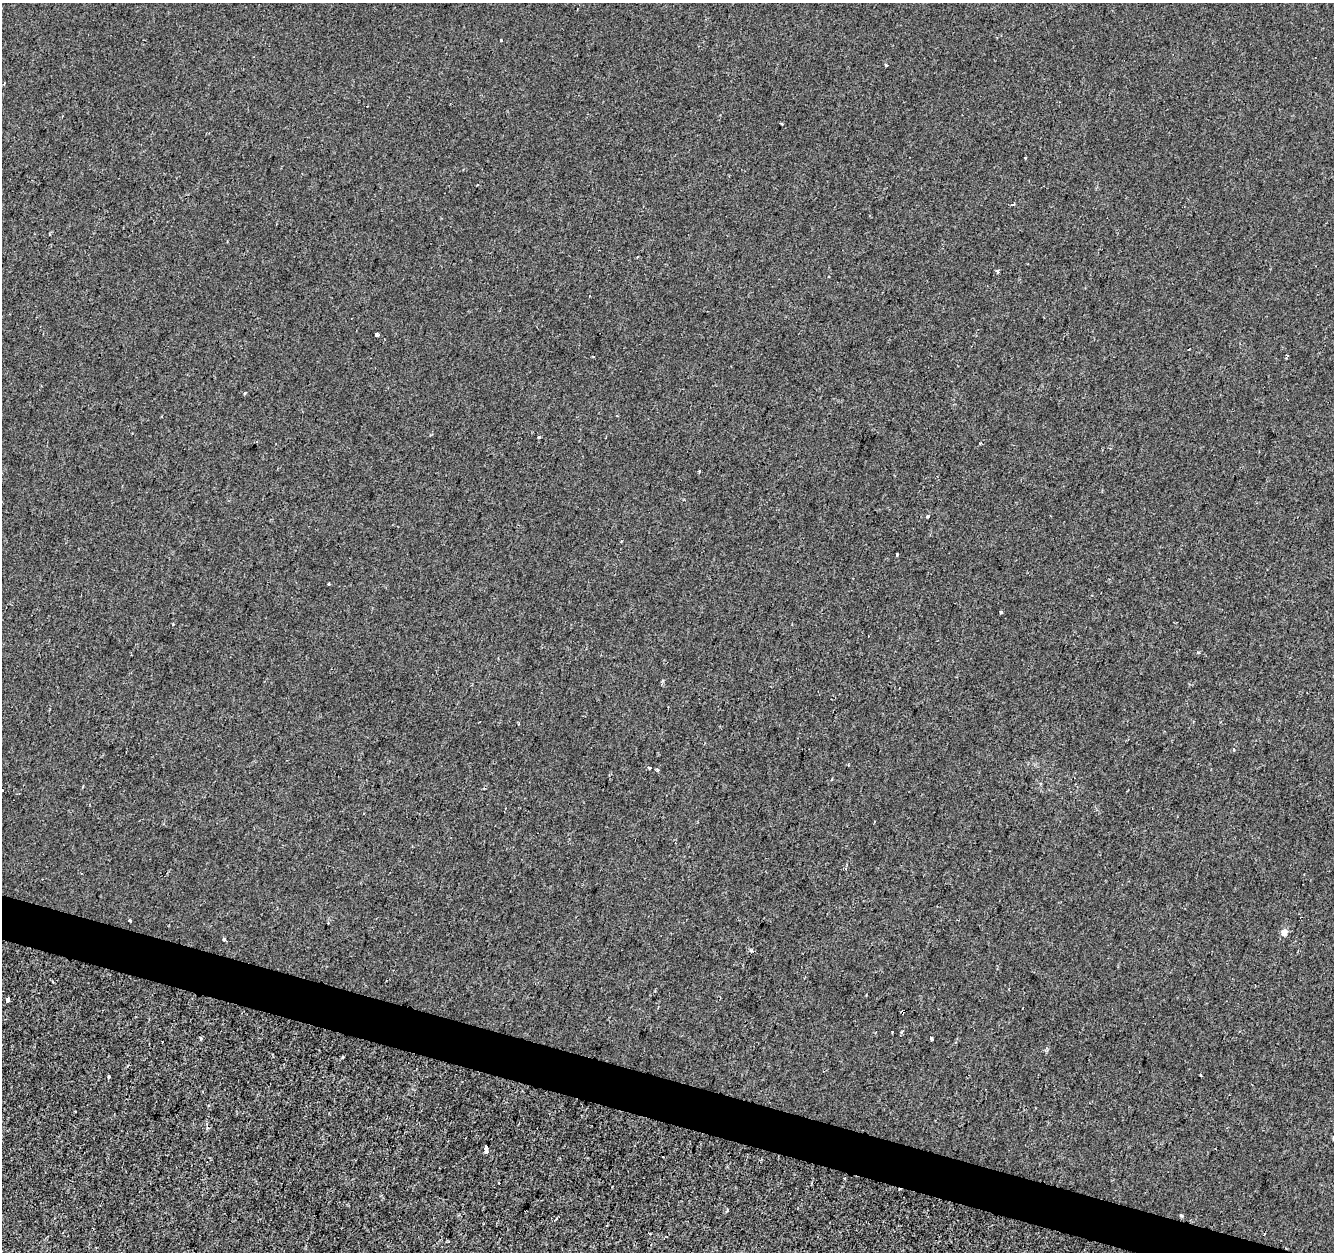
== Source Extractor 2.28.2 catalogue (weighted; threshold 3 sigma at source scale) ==
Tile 6 of 4 x 4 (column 2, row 2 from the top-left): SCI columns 1340-2671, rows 2781-4030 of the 5335 x 5497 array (HDU 1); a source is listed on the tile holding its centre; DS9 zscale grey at full resolution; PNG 1336 x 1254 px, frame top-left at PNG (2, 3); no overlay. Shown black and unused: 3% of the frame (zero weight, under 2 of 3 exposures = <1% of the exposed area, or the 3 px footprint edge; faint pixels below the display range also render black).
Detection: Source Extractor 2.28.2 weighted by HDU 2 'WHT'; one run over the whole footprint, this tile lists its part. Background -2.68e-04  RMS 0.0026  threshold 0.0118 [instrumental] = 3 sigma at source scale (4.5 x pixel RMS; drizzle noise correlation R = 1.50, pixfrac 1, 0.0396/0.0396 arcsec/px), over >= 5 px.
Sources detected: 42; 7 cosmic-ray / hot-pixel residue — not listed; the other 35 listed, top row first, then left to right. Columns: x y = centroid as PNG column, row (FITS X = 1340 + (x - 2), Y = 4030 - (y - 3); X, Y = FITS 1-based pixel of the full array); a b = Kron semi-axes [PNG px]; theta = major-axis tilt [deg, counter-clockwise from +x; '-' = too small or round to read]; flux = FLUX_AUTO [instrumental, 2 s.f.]
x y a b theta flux
886 65 4 3 - 0.35
781 124 3 2 - 0.38
1013 204 5 3 - 0.37
997 271 3 3 - 2
376 335 4 3 - 1.2
593 356 3 2 - 0.27
539 437 3 3 - 0.64
699 471 3 3 - 0.51
927 516 4 3 - 0.34
621 541 3 2 - 0.33
897 554 3 3 - 0.33
328 584 3 3 - 0.4
1001 612 3 3 - 0.42
519 724 4 2 - 0.22
650 768 3 3 - 0.9
657 769 5 3 - 0.31
832 779 4 2 - 0.22
846 869 4 3 - 0.31
129 920 3 3 - 1
1284 932 5 5 - 2.5
224 939 4 3 - 1.1
8 999 4 3 - 1.4
903 1011 3 3 - 4.5
892 1032 3 2 - 0.35
201 1038 5 3 - 0.3
931 1039 4 3 - 1.4
1200 1075 3 2 - 0.47
109 1076 3 3 - 0.93
75 1111 2 2 - 0.18
1333 1137 4 4 - 0.4
486 1146 3 3 - 8.1
486 1152 4 3 - 1.5
662 1156 3 3 - 0.96
1181 1215 3 3 - 0.62
1264 1234 3 3 - 0.36
Overlapping masked pixels (flux is a lower limit): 1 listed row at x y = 903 1011
Isophote crosses this tile's border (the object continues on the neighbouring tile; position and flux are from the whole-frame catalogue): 1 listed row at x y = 1333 1137
Unlisted compact peaks at least as high as the median listed source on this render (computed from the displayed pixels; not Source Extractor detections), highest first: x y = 501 40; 1198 652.